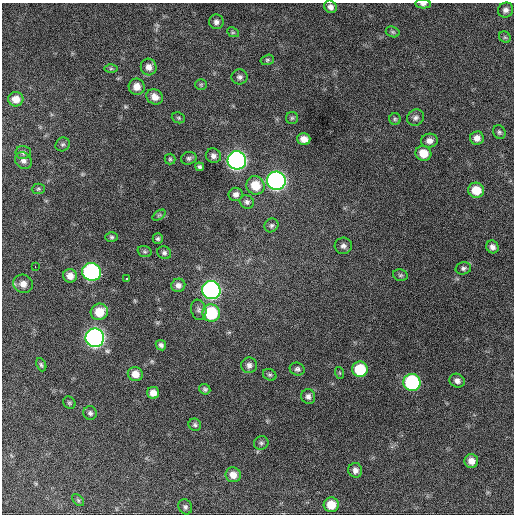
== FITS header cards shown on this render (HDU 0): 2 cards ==
NAXIS1  =                  512 / Axis length
NAXIS2  =                  512 / Axis length

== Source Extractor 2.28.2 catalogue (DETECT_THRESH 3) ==
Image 512 x 512 px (HDU 0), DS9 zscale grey, 1 PNG px = 1 image px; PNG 516 x 516 px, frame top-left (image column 1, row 512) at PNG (2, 3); each listed source drawn as its Kron ellipse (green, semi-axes under 4 px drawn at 4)
Background 946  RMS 25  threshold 75.4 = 3 sigma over >= 5 px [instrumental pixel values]
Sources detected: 82; all 82 listed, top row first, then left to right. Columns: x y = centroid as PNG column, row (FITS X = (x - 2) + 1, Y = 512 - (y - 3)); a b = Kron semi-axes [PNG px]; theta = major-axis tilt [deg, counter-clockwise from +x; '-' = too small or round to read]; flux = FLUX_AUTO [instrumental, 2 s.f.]
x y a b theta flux
423 4 8 4 -2 4600
330 7 7 6 - 6900
506 10 8 7 - 7200
216 22 7 7 - 6200
233 32 6 4 -28 2600
393 32 7 5 -17 3100
505 37 6 5 - 2800
267 60 7 5 15 2900
149 67 8 8 - 9800
111 69 6 4 0 2800
240 77 8 7 - 5600
201 85 6 5 - 2500
137 87 8 8 - 14000
155 97 8 7 - 13000
16 99 7 7 - 17000
178 118 7 5 -21 2700
292 118 6 6 - 3000
415 118 9 8 - 5900
395 119 6 5 - 3000
499 132 7 6 - 3700
477 138 7 6 - 11000
304 139 6 6 - 13000
429 141 8 7 - 9200
63 144 7 6 - 3500
23 152 7 6 - 4400
423 153 8 7 - 29000
213 156 8 7 - 7000
189 158 8 6 16 4200
170 159 5 5 - 2400
237 160 9 9 - 660000
23 161 9 7 -42 7800
200 167 4 4 - 3700
276 181 9 9 - 670000
255 185 9 9 - 33000
38 189 6 5 - 2700
476 190 8 7 - 32000
236 194 7 6 - 7000
247 202 7 6 - 5000
159 215 7 3 36 2400
271 225 7 6 - 4300
112 237 6 4 -2 3000
158 239 5 5 - 3100
343 246 8 8 - 6900
492 247 6 6 - 7400
145 252 7 5 -18 2700
164 253 7 6 - 4400
35 267 3 2 - 2300
463 268 8 6 13 4400
92 272 9 9 - 340000
400 275 7 5 -13 3500
70 276 7 6 - 12000
126 279 3 2 - 3100
23 284 10 9 - 13000
178 285 7 6 - 7100
211 290 9 9 - 530000
199 310 10 7 -72 6000
99 312 9 8 - 31000
211 313 9 8 - 95000
95 338 9 9 - 790000
161 345 5 5 - 5200
41 365 7 4 -67 3200
249 365 8 7 - 6700
297 369 7 6 - 4700
360 369 8 7 - 68000
340 373 6 4 -71 1700
135 374 7 7 - 16000
270 375 7 5 -28 3200
457 381 8 6 -26 7500
412 382 8 8 - 200000
205 389 6 5 - 3600
153 393 6 6 - 12000
308 396 7 7 - 6200
69 403 7 5 -44 3100
90 413 7 6 - 4500
195 425 6 6 - 3600
261 443 7 6 - 3800
471 461 7 7 - 13000
355 470 7 7 - 7400
233 475 8 7 - 14000
78 500 7 4 -45 3000
331 505 7 7 - 28000
185 507 8 6 -60 4100
At the frame edge (FLAGS 8, measured only in part): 1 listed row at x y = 423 4